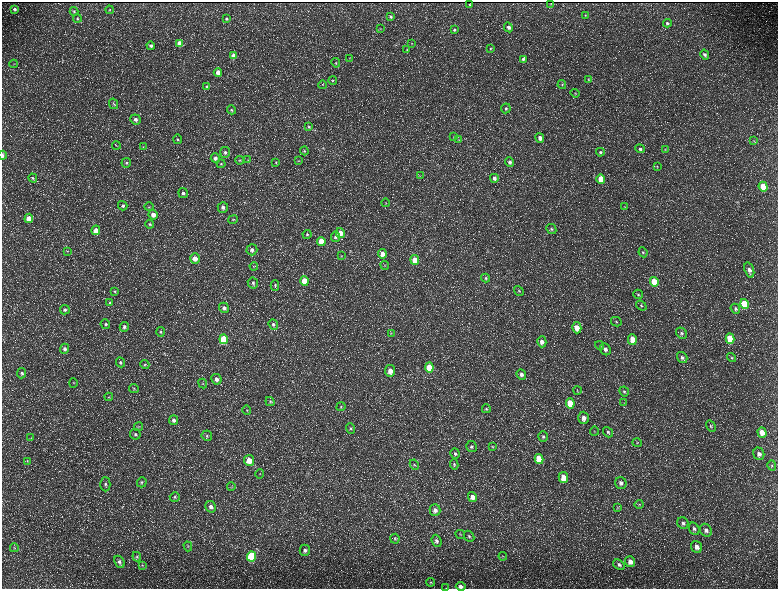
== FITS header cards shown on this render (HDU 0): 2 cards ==
NAXIS1  =                 1552 / length of data axis 1
NAXIS2  =                 1173 / length of data axis 2

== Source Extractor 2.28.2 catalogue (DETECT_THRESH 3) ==
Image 1552 x 1173 px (HDU 0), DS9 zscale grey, zoomed out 1/2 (1 PNG px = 2 x 2 image px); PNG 780 x 591 px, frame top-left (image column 1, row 1173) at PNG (2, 2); each listed source drawn as its Kron ellipse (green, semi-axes under 4 px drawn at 4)
Background 216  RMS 9.7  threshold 29.1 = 3 sigma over >= 5 px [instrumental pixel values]
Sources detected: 231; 36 cannot appear on this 1/2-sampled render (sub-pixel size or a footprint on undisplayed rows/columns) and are neither listed nor drawn; the other 195 listed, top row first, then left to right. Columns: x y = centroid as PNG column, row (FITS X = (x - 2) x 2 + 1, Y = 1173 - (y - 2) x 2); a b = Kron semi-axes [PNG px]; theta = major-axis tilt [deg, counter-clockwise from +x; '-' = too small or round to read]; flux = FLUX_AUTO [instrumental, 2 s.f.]
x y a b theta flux
551 3 2 1 - 1100
470 5 2 2 - 1400
15 9 3 3 - 4000
110 10 4 2 - 1200
74 11 4 4 - 2600
585 15 3 3 - 1300
391 17 4 3 - 3000
77 18 4 3 - 2600
226 19 4 4 - 3100
667 23 4 4 - 3800
508 27 5 4 - 6900
381 28 3 3 - 1100
454 30 4 4 - 2900
180 43 4 4 - 23000
412 43 3 3 - 1200
151 46 4 4 - 4600
490 48 4 3 - 2100
407 50 3 3 - 1400
705 54 5 4 - 4900
234 56 4 4 - 22000
349 58 3 2 - 910
523 59 4 4 - 4600
336 63 5 4 - 2400
14 64 4 2 - 1300
218 72 4 4 - 15000
588 79 4 3 - 1800
333 80 4 4 - 2500
562 84 4 3 - 1900
323 85 4 3 - 1600
206 86 4 4 - 2500
575 93 4 3 - 1800
113 104 5 4 - 3100
506 108 5 5 - 3800
231 110 4 4 - 2800
135 119 5 5 - 7200
309 127 4 3 - 2100
453 137 3 2 - 1000
540 138 5 4 - 11000
178 139 5 4 - 3000
459 139 4 3 - 1600
754 141 3 2 - 940
116 145 4 2 - 1500
143 147 3 3 - 1600
640 149 5 4 - 4400
665 150 3 3 - 1400
304 151 4 3 - 2000
225 152 5 5 - 5000
600 152 4 4 - 3300
2 155 4 2 - 5100
215 158 4 4 - 6000
240 160 4 3 - 1900
247 160 3 2 - 1000
298 161 4 3 - 1600
276 162 4 4 - 2100
510 162 5 4 - 5800
126 163 5 5 - 3800
221 164 4 4 - 2700
657 166 4 3 - 1800
420 176 3 3 - 1200
33 178 4 3 - 2700
494 178 4 4 - 8000
601 179 5 4 - 32000
763 187 5 4 - 36000
183 193 5 4 - 5200
386 203 4 2 - 1200
123 206 5 4 - 4700
149 207 5 3 - 1800
223 207 5 5 - 7100
624 207 3 2 - 930
153 215 5 4 - 12000
29 218 4 4 - 20000
233 219 5 3 - 1900
150 224 4 4 - 2600
551 229 5 4 - 3700
96 230 4 4 - 18000
340 233 5 4 - 19000
307 234 4 4 - 3200
335 237 5 4 - 4800
321 241 4 4 - 31000
252 250 5 5 - 7300
67 251 4 2 - 1500
643 252 5 4 - 3200
382 254 5 4 - 16000
341 256 4 3 - 1200
195 259 5 5 - 16000
415 260 5 4 - 29000
385 265 4 3 - 1700
254 266 4 3 - 1800
749 270 8 4 -72 9900
486 278 4 4 - 3100
304 281 5 4 - 40000
654 282 5 4 - 65000
253 283 6 5 - 4800
275 285 5 4 - 2900
115 291 4 4 - 2200
519 291 5 4 - 2800
638 294 5 4 - 2800
110 303 4 3 - 2400
745 304 5 4 - 89000
641 306 6 4 -38 3300
224 308 5 4 - 7700
735 309 5 4 - 4200
65 310 5 4 - 4500
616 322 5 4 - 3400
105 324 5 4 - 3000
273 324 5 4 - 4800
124 327 5 4 - 5100
577 328 5 4 - 24000
160 332 5 4 - 3000
391 333 3 2 - 1000
682 333 6 5 - 4700
224 339 5 4 - 92000
730 339 5 4 - 74000
632 340 5 4 - 32000
542 342 5 4 - 10000
600 345 4 4 - 2300
65 349 5 4 - 5800
605 349 6 5 - 8300
732 357 5 4 - 2200
682 358 6 5 - 5900
120 362 5 4 - 3900
145 364 4 4 - 2400
429 367 5 4 - 62000
390 371 5 5 - 16000
22 373 5 4 - 4700
521 374 5 4 - 7500
216 379 5 5 - 8900
73 383 5 2 - 1200
203 384 5 3 - 2100
134 388 5 3 - 2200
577 390 4 3 - 1500
624 391 5 4 - 3600
109 397 4 3 - 1500
270 401 5 4 - 2600
570 403 5 4 - 52000
624 403 3 3 - 1500
341 407 5 4 - 3300
486 409 4 4 - 2600
247 410 4 3 - 2100
584 418 6 5 - 11000
174 420 5 4 - 6200
138 426 5 3 - 1500
711 426 6 4 -59 3500
350 428 5 4 - 3600
594 431 5 2 - 1100
608 432 5 4 - 3700
762 432 5 4 - 22000
135 434 5 5 - 3500
207 436 5 5 - 3200
543 437 5 4 - 4000
31 438 4 3 - 1900
637 443 5 4 - 2600
471 447 5 5 - 4700
493 447 4 3 - 1700
455 454 5 4 - 4500
759 454 6 5 - 9000
539 459 5 4 - 51000
249 460 5 5 - 24000
27 461 4 3 - 1800
454 464 5 4 - 2900
414 465 5 3 - 2400
772 465 5 4 - 2400
260 474 5 3 - 1500
563 478 5 4 - 32000
142 482 5 4 - 2800
621 483 6 5 - 8100
105 484 7 5 -89 5000
231 487 4 3 - 1900
175 497 5 5 - 3400
472 497 5 4 - 12000
639 505 4 4 - 2000
211 507 6 5 - 8100
617 508 3 3 - 1800
435 510 6 5 - 10000
683 523 6 5 - 5600
694 529 6 5 - 5800
706 530 7 5 -58 8600
460 534 5 3 - 2100
469 536 6 4 -48 4100
395 539 5 4 - 2800
437 541 6 5 - 5900
188 546 5 4 - 2200
697 547 6 5 - 11000
14 548 4 3 - 2000
305 550 5 5 - 7000
251 556 5 4 - 160000
503 556 4 4 - 2000
137 557 5 3 - 2000
119 562 6 4 -62 5600
630 562 5 5 - 13000
142 565 4 3 - 1600
619 565 6 4 -36 4900
431 582 4 4 - 2600
461 586 5 4 - 7000
446 588 3 2 - 620
At the frame edge (FLAGS 8, measured only in part): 3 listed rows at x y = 2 155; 461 586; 446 588
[36 sub-pixel or undisplayed-footprint detections neither listed nor drawn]